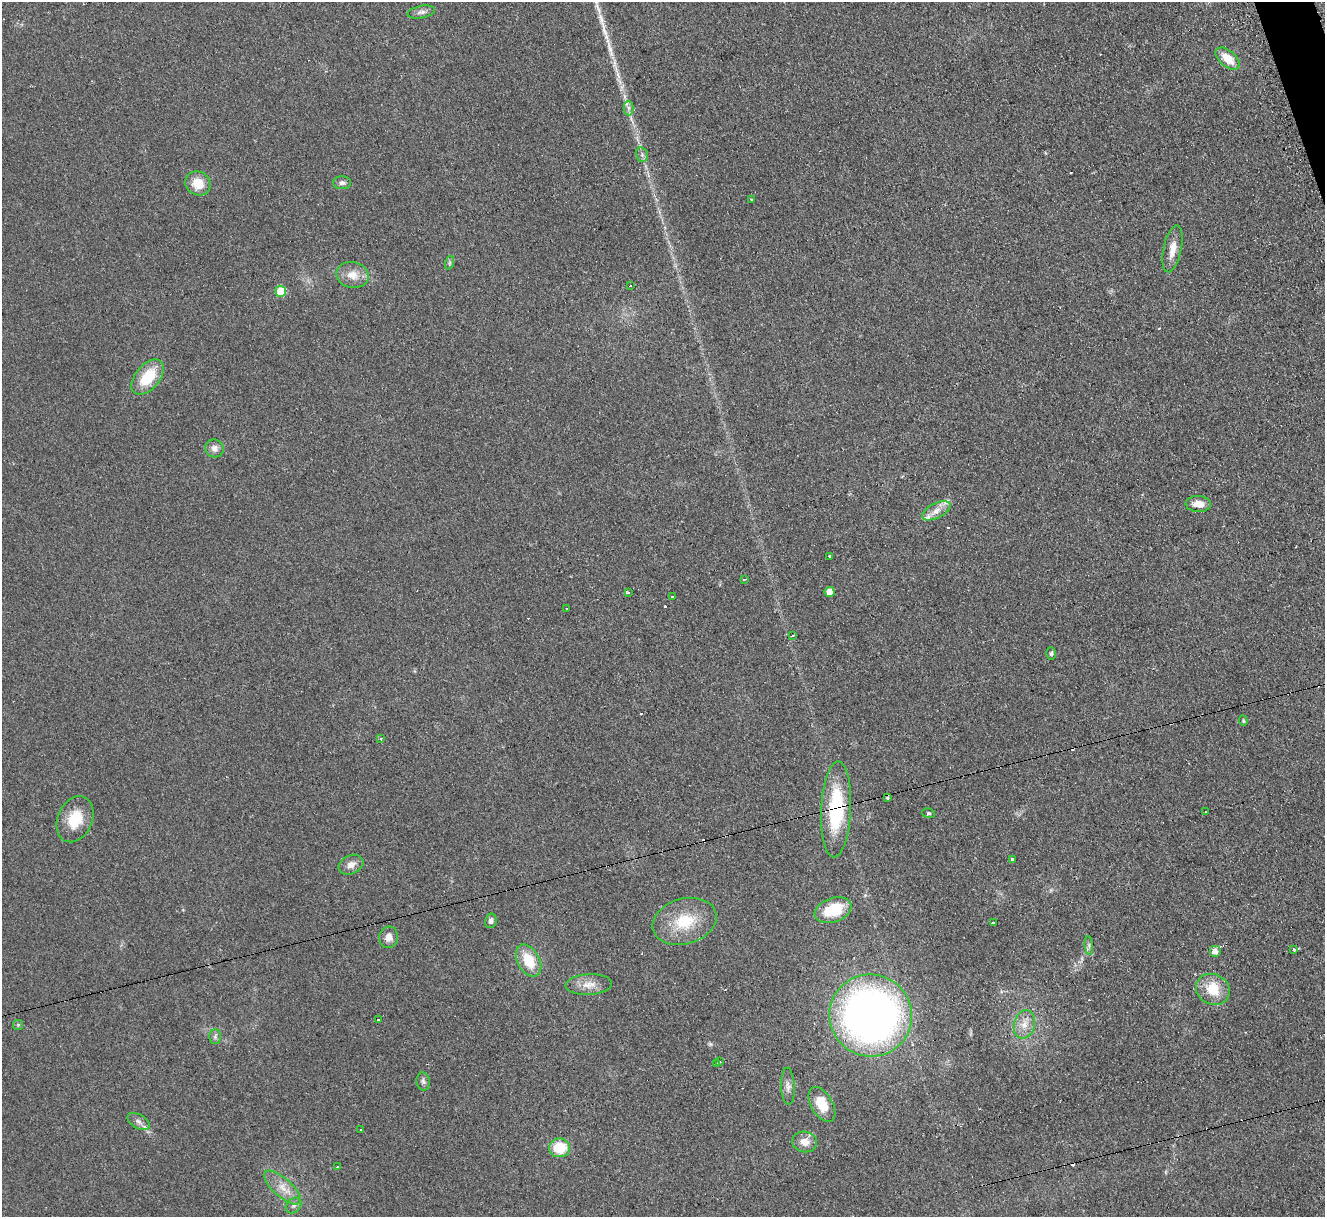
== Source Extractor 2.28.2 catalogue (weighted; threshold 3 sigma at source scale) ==
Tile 10 of 4 x 4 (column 2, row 3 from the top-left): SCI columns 1343-2665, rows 1489-2703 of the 5319 x 5278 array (HDU 1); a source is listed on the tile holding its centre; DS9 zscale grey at full resolution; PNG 1327 x 1219 px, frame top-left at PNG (2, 2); each listed source drawn as its Kron ellipse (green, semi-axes under 4 px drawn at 4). Shown black and unused: <1% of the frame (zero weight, under 2 of 3 exposures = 2% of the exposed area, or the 3 px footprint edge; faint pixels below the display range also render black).
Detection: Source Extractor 2.28.2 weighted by HDU 2 'WHT'; one run over the whole footprint, this tile lists its part. Background 0.123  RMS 0.012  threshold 0.0542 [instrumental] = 3 sigma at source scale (4.5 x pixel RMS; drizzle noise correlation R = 1.50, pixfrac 1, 0.05/0.05 arcsec/px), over >= 5 px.
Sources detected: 75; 11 cosmic-ray / hot-pixel residue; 1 long thin detection or spike segment (spike, bleed or trail) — neither listed nor drawn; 2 inside a brighter listed object's ellipse — not listed separately; the other 61 listed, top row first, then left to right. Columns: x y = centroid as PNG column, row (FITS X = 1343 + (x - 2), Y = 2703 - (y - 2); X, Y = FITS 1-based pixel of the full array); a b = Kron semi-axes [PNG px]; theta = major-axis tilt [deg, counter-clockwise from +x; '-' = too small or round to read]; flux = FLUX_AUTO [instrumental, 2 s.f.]
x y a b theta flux
421 12 14 6 11 5.1
1228 59 14 8 -40 22
628 108 7 5 -89 3.6
642 155 8 5 -79 3.4
198 183 13 11 -34 19
342 183 9 6 0 3.9
751 199 3 2 - 1.7
1173 249 24 9 78 14
449 263 7 4 71 2.1
353 275 16 13 -13 16
630 286 3 2 - 2.1
281 291 5 5 - 45
148 377 21 12 50 40
214 448 9 8 - 6.8
1198 504 12 8 -3 13
936 511 15 7 27 9.5
830 557 3 3 - 6.6
744 579 4 3 - 1.7
830 592 5 5 - 17
628 593 3 3 - 6.4
672 596 3 2 - 2.1
567 608 3 2 - 1.4
792 636 4 3 - 1.8
1051 653 6 4 89 2.1
1243 721 5 4 - 1.4
381 739 3 3 - 2.6
887 798 4 4 - 1.4
836 809 48 15 87 98
1206 811 3 3 - 3.8
928 813 6 5 - 1.9
75 819 24 17 67 33
1013 859 4 3 - 14
351 865 13 9 24 8.3
833 910 19 12 19 47
491 921 7 5 78 3.5
684 921 32 22 16 48
993 922 3 3 - 6.5
389 937 11 9 81 8.9
1089 945 9 3 -85 3.1
1294 950 4 3 - 2
1215 951 6 6 - 8.9
529 961 17 11 -61 31
589 985 23 10 3 14
1213 989 17 15 -27 29
871 1015 41 41 - 750
378 1019 3 3 - 3.8
1024 1024 14 10 75 13
18 1025 5 5 - 1.6
215 1037 7 6 - 2.9
719 1062 3 3 - 2.6
716 1064 3 3 - 2.8
423 1081 9 6 -79 3.7
788 1086 18 7 -87 6.9
822 1104 19 10 -60 27
138 1121 12 7 -30 5.6
361 1130 3 2 - 1.4
805 1142 12 10 -9 12
560 1148 10 9 - 36
337 1167 3 2 - 1.2
282 1187 23 9 -41 16
294 1205 9 7 47 3.8
Overlapping masked pixels (flux is a lower limit): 1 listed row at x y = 836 809